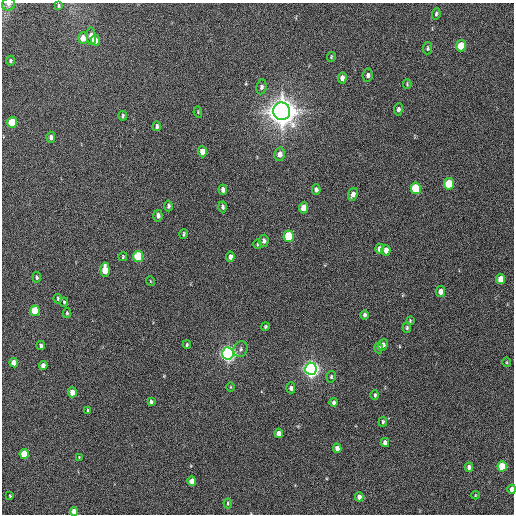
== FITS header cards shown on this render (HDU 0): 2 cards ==
NAXIS1  =                  512 / Axis length
NAXIS2  =                  512 / Axis length

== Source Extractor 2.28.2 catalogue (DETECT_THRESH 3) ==
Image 512 x 512 px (HDU 0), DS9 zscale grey, 1 PNG px = 1 image px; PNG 516 x 516 px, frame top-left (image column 1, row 512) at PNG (2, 3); each listed source drawn as its Kron ellipse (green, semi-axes under 4 px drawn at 4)
Background 232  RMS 15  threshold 44.3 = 3 sigma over >= 5 px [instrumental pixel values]
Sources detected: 87; all 87 listed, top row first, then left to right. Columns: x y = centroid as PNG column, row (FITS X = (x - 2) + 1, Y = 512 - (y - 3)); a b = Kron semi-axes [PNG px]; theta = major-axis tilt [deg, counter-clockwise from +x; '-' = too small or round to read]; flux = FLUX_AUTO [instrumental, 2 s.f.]
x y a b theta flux
8 4 6 6 - 3.1e+03
59 6 4 3 - 1.5e+03
436 14 6 3 79 1.7e+03
91 36 9 4 -85 7.3e+03
83 38 6 5 - 9.7e+03
96 40 5 4 - 5.5e+03
461 46 5 5 - 2.7e+04
428 48 6 4 81 1.5e+03
331 57 5 3 - 9.3e+02
10 61 5 4 - 1.8e+03
368 75 7 5 82 2.9e+03
342 78 5 4 - 4.4e+03
407 84 5 3 - 9.3e+02
261 87 7 5 82 3.0e+03
398 109 6 4 83 2.7e+03
282 111 9 8 - 1.8e+06
198 112 5 4 - 1.1e+03
123 116 4 4 - 1.5e+03
12 122 5 5 - 2.8e+04
157 126 5 3 - 2.0e+03
51 137 5 4 - 3.1e+03
202 152 5 4 - 1.1e+04
280 154 7 5 79 6.2e+03
449 184 6 5 - 4.0e+04
416 188 6 5 - 5.6e+04
223 190 5 4 - 3.6e+03
316 190 5 4 - 3.3e+03
353 194 7 4 68 4.5e+03
168 206 5 4 - 2.1e+03
222 207 5 4 - 2.0e+03
304 208 5 4 - 1.4e+04
158 216 6 4 -84 3.2e+03
184 234 4 3 - 1.4e+03
289 236 6 5 - 5.3e+04
264 241 6 5 - 2.8e+03
257 244 5 3 - 1.0e+03
380 249 5 4 - 6.1e+03
386 250 5 4 - 6.8e+03
138 256 6 5 - 6.2e+04
123 257 4 3 - 1.1e+03
230 257 5 4 - 4.1e+03
105 270 7 4 -87 1.9e+04
37 277 5 3 - 1.5e+03
501 279 5 4 - 1.2e+04
150 281 5 3 - 7.6e+02
441 292 5 4 - 7.6e+03
58 299 5 3 - 1.4e+03
64 302 4 4 - 1.3e+03
35 311 5 4 - 3.2e+04
67 313 5 3 - 1.3e+03
365 315 4 3 - 2.4e+03
410 321 4 3 - 9.3e+02
265 327 4 4 - 1.4e+03
407 328 5 4 - 1.6e+03
187 345 4 3 - 1.5e+03
383 345 6 5 - 4.0e+03
41 346 4 3 - 2.5e+03
379 348 5 4 - 1.8e+03
241 349 8 6 66 2.9e+03
228 353 6 5 - 4.7e+05
506 362 5 3 - 1.0e+03
14 363 5 4 - 1.0e+04
43 365 4 4 - 5.7e+03
311 369 6 5 - 5.5e+05
331 377 6 4 77 1.5e+03
231 387 4 3 - 8.9e+02
291 388 5 4 - 3.1e+03
72 392 5 4 - 1.2e+04
375 395 5 3 - 1.5e+03
151 401 4 3 - 2.1e+03
334 402 4 3 - 2.8e+03
88 411 3 3 - 1.6e+03
383 422 5 3 - 1.6e+03
279 433 5 4 - 6.6e+03
385 442 5 4 - 4.6e+03
337 448 5 4 - 5.6e+03
24 454 5 4 - 2.5e+04
79 457 3 3 - 7.1e+02
502 466 5 4 - 3.1e+04
469 467 4 4 - 4.5e+03
192 481 5 4 - 1.0e+04
512 489 4 3 - 6.7e+03
475 495 4 3 - 7.3e+02
10 496 3 3 - 1.0e+03
359 497 4 4 - 5.6e+03
228 503 5 3 - 1.2e+03
74 511 4 4 - 1.1e+04
At the frame edge (FLAGS 8, measured only in part): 3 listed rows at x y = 8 4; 512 489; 74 511